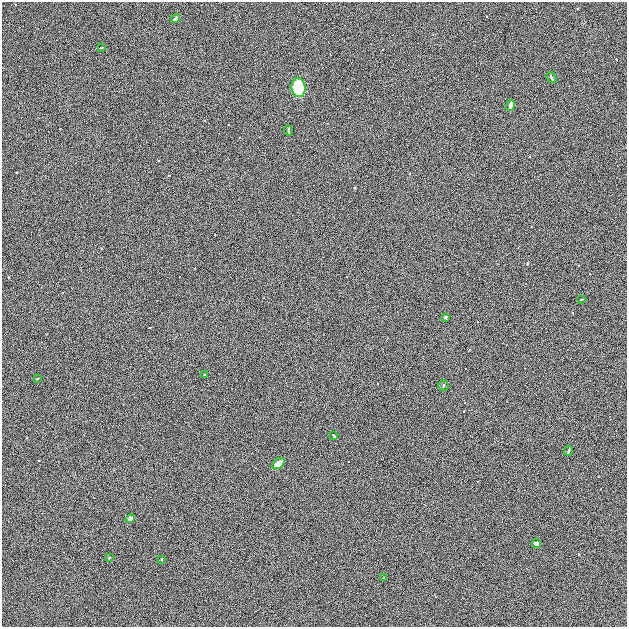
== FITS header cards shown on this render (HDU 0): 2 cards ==
NAXIS1  =                  625
NAXIS2  =                  625

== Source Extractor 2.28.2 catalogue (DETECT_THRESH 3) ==
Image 625 x 625 px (HDU 0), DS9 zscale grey, 1 PNG px = 1 image px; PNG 629 x 629 px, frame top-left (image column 1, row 625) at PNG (2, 2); each listed source drawn as its Kron ellipse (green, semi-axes under 4 px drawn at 4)
Background 3.30e-04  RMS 0.041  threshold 0.124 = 3 sigma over >= 5 px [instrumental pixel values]
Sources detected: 19; all 19 listed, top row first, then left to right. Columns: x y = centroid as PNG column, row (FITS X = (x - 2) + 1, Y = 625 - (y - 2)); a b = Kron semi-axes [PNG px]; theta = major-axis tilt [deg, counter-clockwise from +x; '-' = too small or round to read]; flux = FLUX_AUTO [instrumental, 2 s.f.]
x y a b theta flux
175 19 5 3 - 11
101 48 3 2 - 2.3
552 78 6 4 -57 6
298 87 9 7 -84 110
511 106 6 4 79 13
288 131 5 4 - 4.2
581 299 3 2 - 2.8
445 317 3 3 - 5.2
205 374 3 2 - 2.6
37 379 3 3 - 7.6
444 386 5 5 - 4.2
334 436 3 3 - 8.5
568 451 5 3 - 5.1
279 463 7 4 38 22
130 519 5 4 - 13
536 544 4 3 - 8.8
109 558 4 3 - 3.1
161 559 3 2 - 2
383 578 2 2 - 2.2